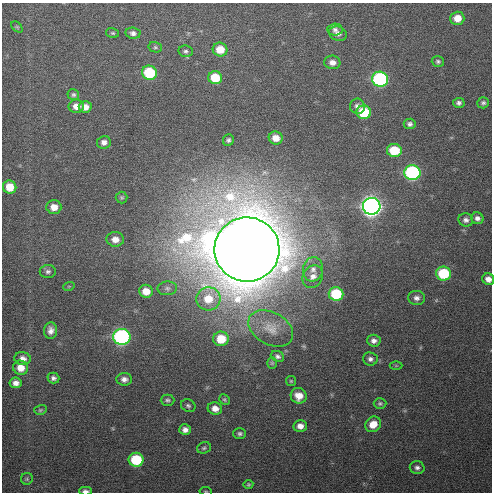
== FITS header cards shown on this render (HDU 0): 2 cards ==
NAXIS1  =                  490 / Axis length
NAXIS2  =                  490 / Axis length

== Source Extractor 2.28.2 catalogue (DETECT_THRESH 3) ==
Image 490 x 490 px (HDU 0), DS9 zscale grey, 1 PNG px = 1 image px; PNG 494 x 494 px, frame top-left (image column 1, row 490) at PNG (2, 3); each listed source drawn as its Kron ellipse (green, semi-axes under 4 px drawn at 4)
Background 29.2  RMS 2.6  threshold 7.81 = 3 sigma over >= 5 px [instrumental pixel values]
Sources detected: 79; all 79 listed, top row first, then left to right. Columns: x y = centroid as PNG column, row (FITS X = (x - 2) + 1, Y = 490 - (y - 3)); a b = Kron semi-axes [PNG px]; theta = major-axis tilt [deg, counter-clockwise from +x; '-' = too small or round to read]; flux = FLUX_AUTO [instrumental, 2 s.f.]
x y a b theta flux
457 18 7 6 - 2.3e+03
17 27 6 4 -44 2.1e+02
335 29 7 6 - 5.6e+02
113 33 6 5 - 2.9e+02
133 33 7 5 -8 6.5e+02
338 34 9 7 -20 8.4e+02
155 47 7 5 -14 3.0e+02
220 49 7 7 - 3.1e+03
186 51 7 6 - 4.3e+02
438 61 6 5 - 3.6e+02
332 62 8 7 - 1.1e+03
149 73 7 7 - 1.1e+04
215 78 7 6 - 5.4e+03
380 79 8 7 - 3.2e+04
73 95 6 5 - 3.8e+02
459 103 6 5 - 5.1e+02
483 103 6 5 - 4.4e+02
76 106 7 6 - 1.5e+03
357 106 8 7 - 8.4e+02
85 107 6 5 - 1.4e+03
364 112 7 7 - 8.9e+03
410 124 6 5 - 4.9e+02
276 138 7 6 - 1.9e+03
228 140 6 5 - 4.0e+02
104 142 7 6 - 8.4e+02
394 150 7 6 - 6.1e+03
412 173 8 7 - 3.4e+04
10 187 7 6 - 3.4e+03
122 197 6 6 - 2.8e+02
372 206 9 8 - 1.3e+05
54 207 7 7 - 1.8e+03
477 218 6 5 - 7.0e+02
466 220 7 6 - 6.8e+02
115 239 8 7 - 1.6e+03
247 249 32 32 - 3.3e+06
313 269 12 10 82 1.5e+03
48 272 8 6 2 5.2e+02
444 273 7 7 - 1.1e+04
313 277 12 9 59 1.4e+03
488 279 6 5 - 1.1e+03
69 286 6 3 18 1.8e+02
167 288 10 7 4 6.0e+02
146 291 7 6 - 2.4e+03
336 294 7 7 - 1.0e+04
416 298 8 7 - 8.0e+02
208 299 12 11 - 3.8e+03
271 328 24 16 -29 3.2e+03
51 330 8 6 84 1.0e+03
122 337 8 8 - 4.7e+04
221 339 8 7 - 4.7e+03
374 341 7 6 - 7.6e+02
277 356 7 5 -23 4.6e+02
22 359 8 6 -11 9.8e+02
370 359 7 6 - 6.3e+02
272 363 5 4 - 2.5e+02
396 366 6 4 0 1.9e+02
21 368 7 7 - 2.3e+03
53 378 6 5 - 5.8e+02
124 379 8 6 -4 8.6e+02
291 381 5 5 - 2.3e+02
16 383 6 5 - 1.0e+03
299 396 8 7 - 2.0e+03
167 400 7 5 -1 4.3e+02
225 400 5 5 - 3.0e+02
380 403 6 5 - 3.9e+02
188 406 7 6 - 4.2e+02
215 408 7 6 - 1.4e+03
40 410 6 4 16 2.7e+02
373 424 8 7 - 2.5e+03
300 426 7 6 - 1.3e+03
185 430 6 5 - 8.8e+02
240 434 6 5 - 4.5e+02
204 448 7 5 19 3.6e+02
136 460 7 7 - 9.8e+03
417 468 7 6 - 6.1e+02
27 479 6 6 - 2.8e+02
248 484 5 4 - 2.6e+02
85 491 6 3 -2 6.7e+02
206 491 6 3 -8 1.7e+02
At the frame edge (FLAGS 8, measured only in part): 3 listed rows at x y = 488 279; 85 491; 206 491